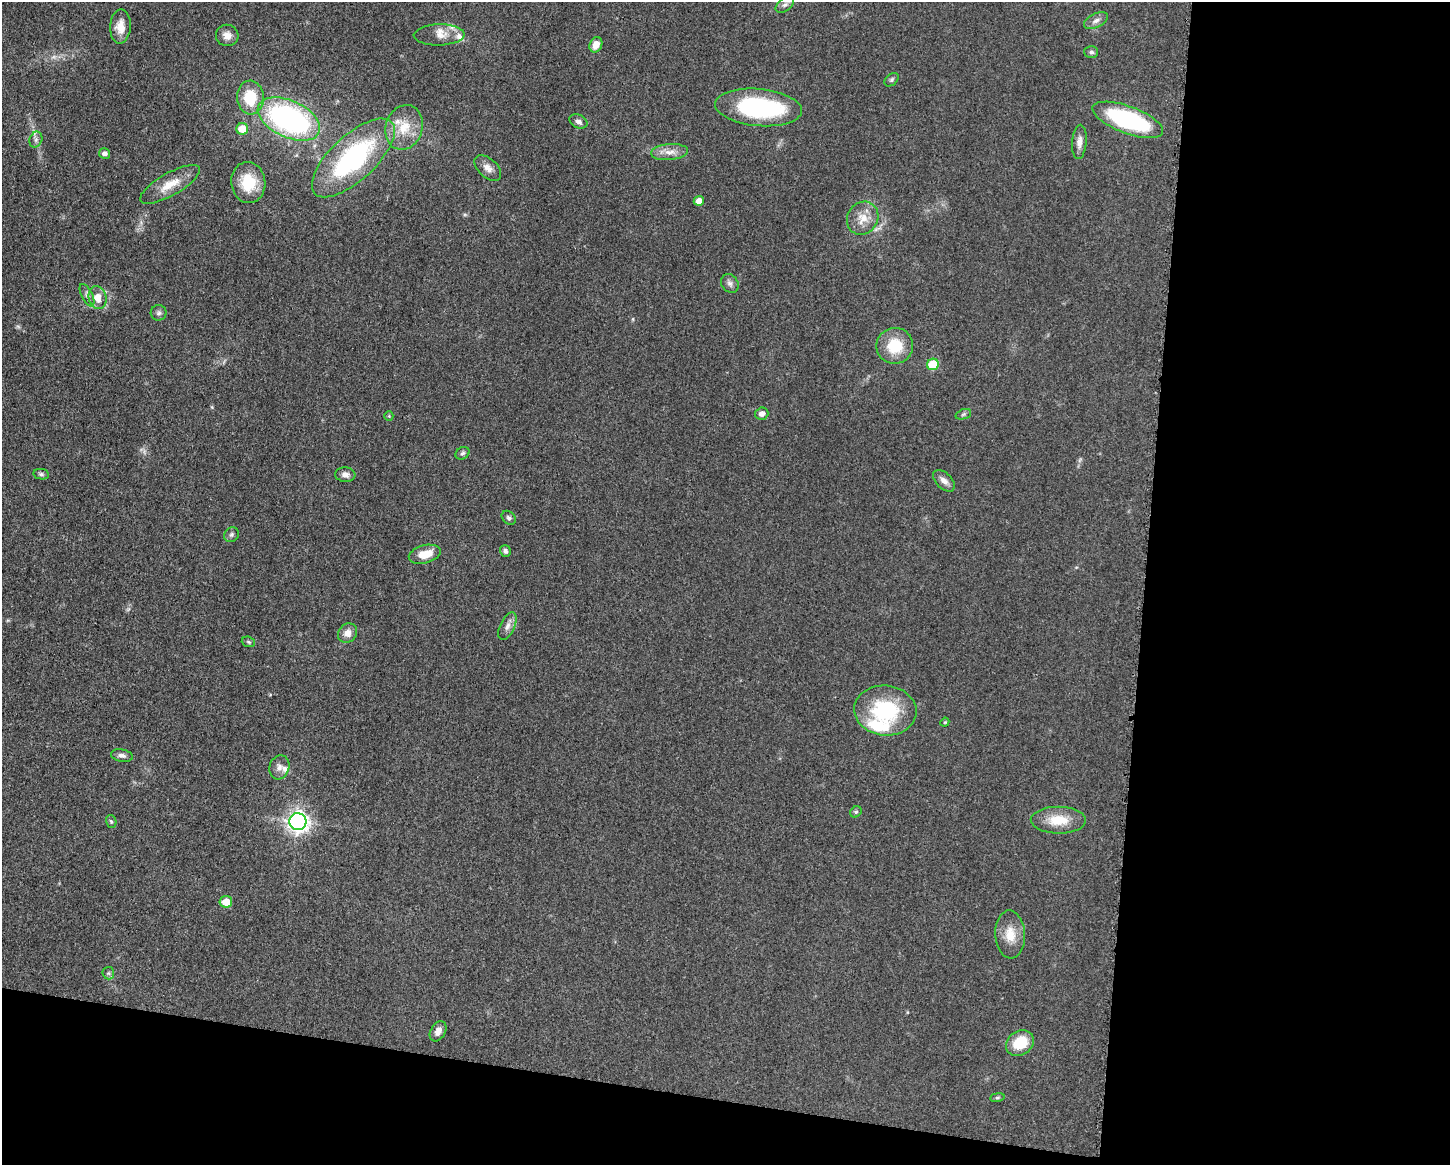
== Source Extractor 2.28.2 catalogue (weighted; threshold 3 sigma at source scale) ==
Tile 12 of 3 x 4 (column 3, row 4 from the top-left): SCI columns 3125-4572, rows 4-1166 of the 4680 x 4657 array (HDU 1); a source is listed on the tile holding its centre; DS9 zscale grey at full resolution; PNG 1452 x 1167 px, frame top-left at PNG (2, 2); each listed source drawn as its Kron ellipse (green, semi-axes under 4 px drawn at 4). Shown black and unused: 27% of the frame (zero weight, under 3 of 5 exposures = <1% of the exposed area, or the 3 px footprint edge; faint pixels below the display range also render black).
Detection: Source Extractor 2.28.2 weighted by HDU 2 'WHT'; one run over the whole footprint, this tile lists its part. Background 0.0608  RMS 0.0057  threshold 0.0255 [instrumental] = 3 sigma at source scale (4.5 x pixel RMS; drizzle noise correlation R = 1.50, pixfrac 1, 0.05/0.05 arcsec/px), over >= 5 px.
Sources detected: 65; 1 too faint to see at this stretch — neither listed nor drawn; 5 inside a brighter listed object's ellipse — not listed separately; the other 59 listed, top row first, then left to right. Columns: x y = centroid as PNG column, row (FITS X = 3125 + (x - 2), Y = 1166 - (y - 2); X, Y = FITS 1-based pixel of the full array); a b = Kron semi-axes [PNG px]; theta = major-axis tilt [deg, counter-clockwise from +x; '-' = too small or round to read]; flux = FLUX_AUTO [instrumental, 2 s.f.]
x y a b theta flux
785 5 10 6 36 2.4
1096 20 13 7 26 2.7
120 26 17 10 88 6.8
227 35 11 10 - 4.3
439 35 25 10 1 6.9
596 45 8 6 66 5.3
1091 52 7 6 - 1.4
892 80 8 5 41 1.2
250 97 17 13 -86 19
759 107 43 18 -5 70
289 119 33 18 -25 130
1128 120 37 13 -20 76
578 121 9 6 -25 2
404 127 23 18 72 14
242 129 6 6 - 11
36 140 8 6 70 1.8
1079 142 17 7 85 3.9
669 152 19 8 5 5.2
105 154 5 5 - 2
353 158 52 22 43 84
488 168 16 9 -43 4.2
248 183 20 17 -83 17
170 184 34 11 29 11
699 201 5 5 - 4.1
863 218 17 15 56 8.5
730 283 10 8 -54 2.2
87 295 12 5 -63 2.2
97 298 12 8 -76 6.4
159 313 8 7 - 1.6
895 346 18 18 - 18
933 364 6 5 - 20
762 414 7 6 - 2.6
963 414 8 5 20 1.2
389 416 4 4 - 0.63
463 453 7 5 30 1.3
41 474 8 5 -10 1.2
345 475 10 7 -4 2.5
944 481 13 8 -44 3.5
509 518 8 6 -45 1.4
231 535 8 7 - 1.4
505 551 6 5 - 1.6
425 554 16 9 15 9.4
507 626 15 7 65 3.3
347 633 10 9 - 4
248 642 7 5 -21 0.89
885 711 31 25 -6 45
945 722 4 3 - 0.53
122 755 11 6 -11 2.3
279 767 12 9 73 3.4
856 812 6 5 - 1
1058 820 27 13 -1 14
111 821 6 5 - 0.99
298 822 8 8 - 300
226 902 6 6 - 8.2
1010 934 24 15 -86 10
108 973 6 6 - 1.1
438 1031 11 7 59 3.4
1020 1043 15 12 34 16
997 1097 7 4 8 0.9